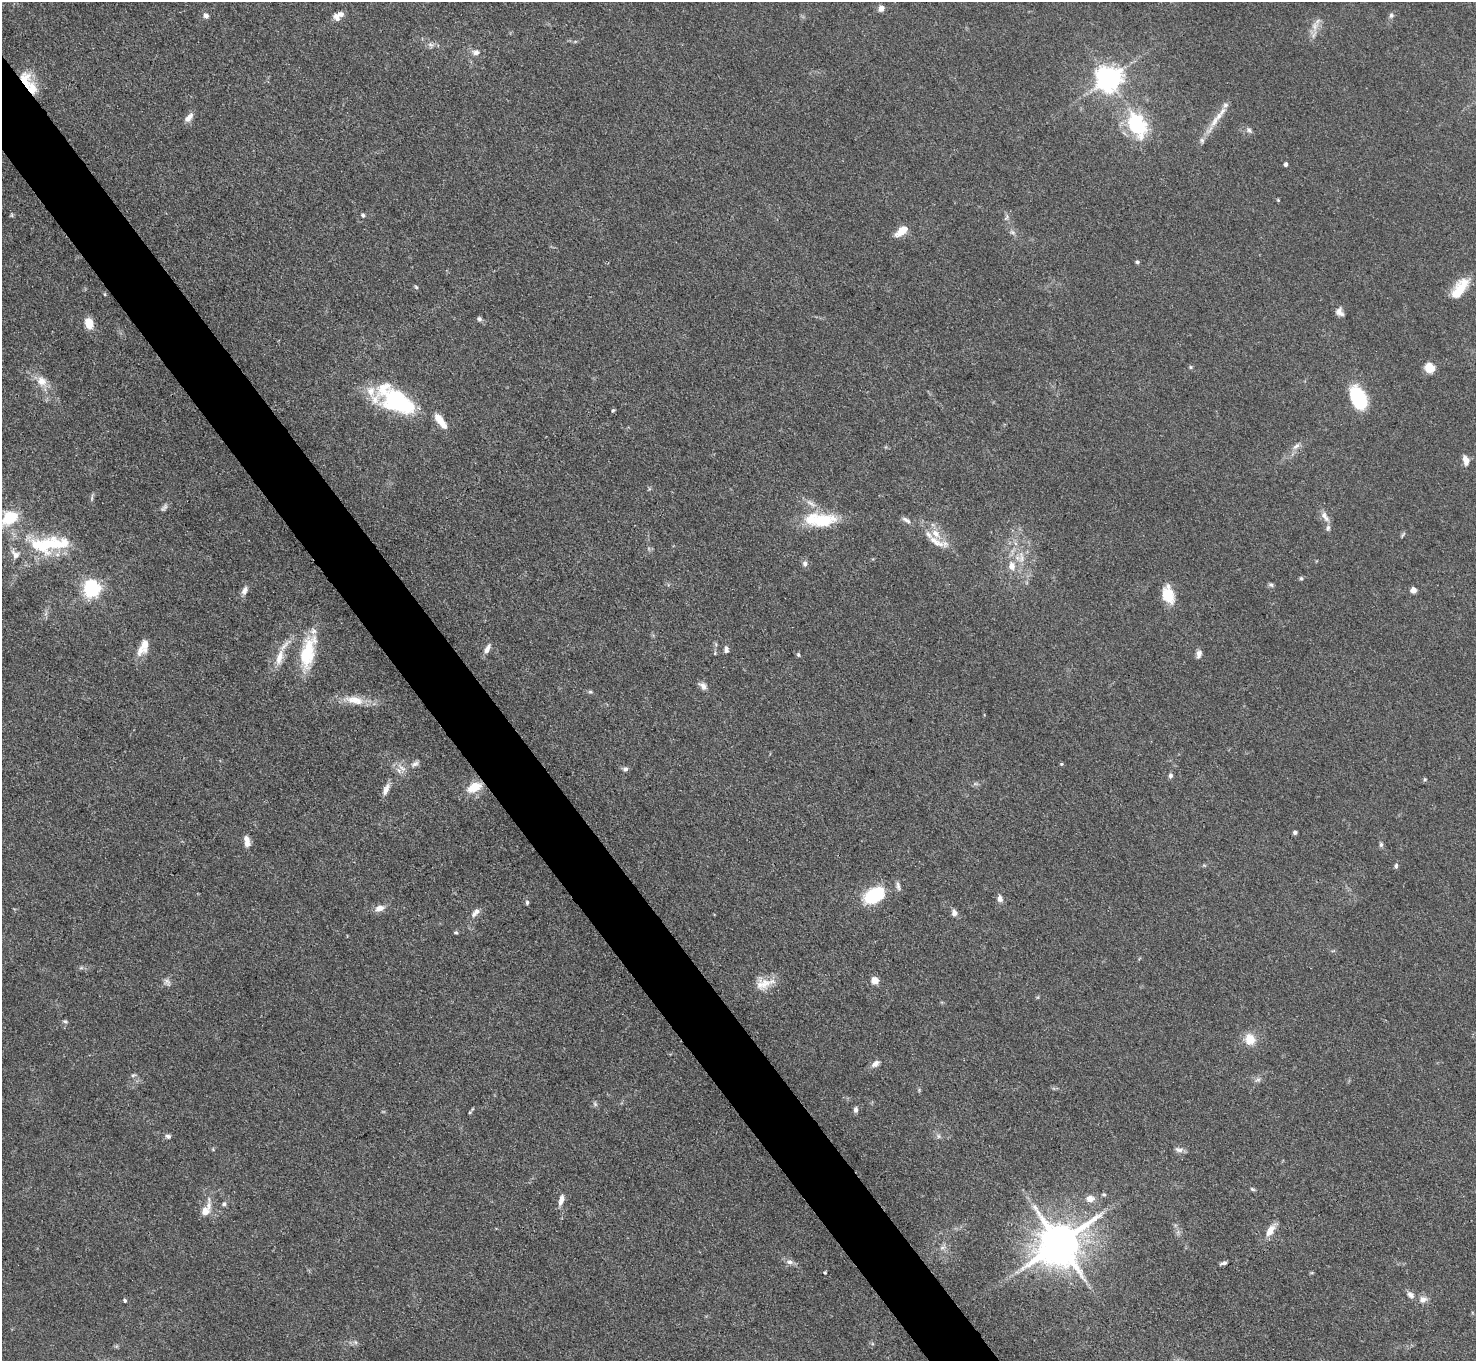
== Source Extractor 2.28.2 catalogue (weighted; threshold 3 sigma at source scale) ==
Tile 11 of 4 x 4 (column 3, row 3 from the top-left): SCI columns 2949-4422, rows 1658-3016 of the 5898 x 5892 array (HDU 1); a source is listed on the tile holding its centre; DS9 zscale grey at full resolution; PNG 1478 x 1363 px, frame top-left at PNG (2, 2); no overlay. Shown black and unused: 4% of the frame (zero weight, under 3 of 4 exposures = <1% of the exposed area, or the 3 px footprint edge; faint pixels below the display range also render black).
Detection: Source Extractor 2.28.2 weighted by HDU 2 'WHT'; one run over the whole footprint, this tile lists its part. Background 0.0607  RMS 0.0053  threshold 0.0238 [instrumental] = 3 sigma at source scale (4.5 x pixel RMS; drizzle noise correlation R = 1.50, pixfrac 1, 0.05/0.05 arcsec/px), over >= 5 px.
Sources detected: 139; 15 inside a brighter listed object's ellipse — not listed separately; the other 124 listed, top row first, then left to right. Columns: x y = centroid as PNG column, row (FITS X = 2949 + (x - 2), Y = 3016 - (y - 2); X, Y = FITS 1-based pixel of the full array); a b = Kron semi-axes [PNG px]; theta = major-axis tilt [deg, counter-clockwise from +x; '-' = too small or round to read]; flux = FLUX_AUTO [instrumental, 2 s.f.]
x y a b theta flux
881 8 6 6 - 3.8
1391 15 8 6 58 1.4
206 16 7 6 - 1.9
336 17 10 6 -62 2.9
1315 26 16 9 82 4.9
430 44 8 5 -30 1.6
476 52 11 8 -1 2.8
1109 78 8 8 - 570
25 80 24 16 -86 13
189 118 12 7 49 3.9
1215 121 21 7 58 6.9
1137 125 37 23 -66 37
1249 130 7 6 - 1.4
1202 140 8 6 -88 1.5
1286 164 4 4 - 1.8
1278 200 6 3 -45 0.57
12 215 6 4 -89 0.72
363 215 6 5 - 0.99
1006 216 9 5 59 1.4
902 231 14 7 39 8.1
1012 232 8 6 -16 1.6
1137 262 5 4 - 0.97
1462 286 24 13 62 11
416 287 6 4 -46 0.73
105 294 5 3 - 0.47
1339 312 10 8 -61 2.9
479 319 6 6 - 1.2
89 323 10 8 -75 8.6
1191 367 5 5 - 0.72
1429 368 10 9 - 7.6
42 381 15 12 -49 6.8
1358 398 20 11 -64 44
398 402 52 23 -21 57
613 410 5 4 - 0.77
1296 446 12 6 38 2.6
1466 460 12 7 -77 3.6
649 489 6 4 72 0.7
92 497 10 4 82 1.1
811 503 19 6 -30 4
164 507 14 6 50 1.8
1325 516 18 8 -57 3.7
10 518 21 15 33 20
906 520 13 5 -34 2.1
822 521 36 18 14 23
1403 534 8 4 55 0.84
936 542 29 10 -32 7.8
48 544 58 21 2 41
1021 558 17 10 90 6.9
805 563 9 7 -67 2
1012 566 11 8 -77 4.8
1301 578 6 5 - 0.9
1271 585 7 5 -35 1.1
91 589 7 6 - 210
1413 590 5 5 - 4.5
244 591 12 7 62 2.9
1168 595 16 11 -62 14
145 644 16 8 90 5.4
487 649 14 6 62 3
726 649 9 5 -84 1.7
308 653 46 17 78 27
715 653 5 4 - 0.55
1199 654 10 6 78 2.5
798 655 6 4 -87 0.79
280 657 25 10 75 7.7
703 686 12 7 -42 2.7
590 692 6 5 - 0.86
354 700 31 11 -9 11
415 764 12 7 21 2.3
1061 764 5 5 - 0.59
402 768 17 7 -40 4.2
625 769 7 6 - 1.6
1170 776 6 6 - 1.4
1425 779 5 4 - 0.67
975 784 8 4 0 1.1
474 787 14 8 26 12
386 789 17 7 67 3.5
1295 832 4 4 - 1.5
247 841 14 7 -79 3.9
1381 844 7 5 89 1.1
1204 865 6 4 -19 0.63
1396 866 7 5 73 1.2
898 886 14 5 -76 1.9
874 895 25 15 31 28
1000 899 9 6 -81 2.6
527 902 7 5 90 0.94
379 908 11 7 17 4.2
476 912 14 7 47 3.2
954 913 10 7 -88 2.2
456 932 5 4 - 0.78
81 968 7 4 18 0.93
875 980 7 6 - 5.8
167 981 10 9 - 2.4
764 983 25 15 12 8.8
65 1021 8 4 -13 0.89
1250 1039 13 12 - 8.8
875 1064 11 6 35 2.9
133 1075 7 5 20 0.99
1258 1080 9 4 8 1.3
919 1090 5 5 - 0.65
595 1104 7 5 -75 1.2
856 1110 8 6 -90 1.6
470 1112 5 4 - 0.65
168 1136 7 6 - 1.5
939 1136 8 5 -28 1.5
213 1149 5 4 - 0.6
1179 1150 13 7 -7 2.2
1252 1189 7 4 -27 0.82
1104 1195 6 5 - 0.84
1090 1199 11 8 3 4.2
561 1200 14 6 74 3.5
224 1204 7 6 - 1.3
206 1210 14 6 66 9.7
1270 1230 17 8 58 5.8
1060 1243 13 12 - 2300
942 1248 10 6 30 2.2
789 1262 10 7 -11 2.4
1223 1263 10 4 9 1.3
825 1272 3 3 - 0.7
1017 1272 8 5 43 1.5
1312 1273 6 3 -18 0.58
1411 1295 10 7 -42 2.6
1423 1299 11 8 13 3.5
125 1300 4 4 - 0.98
355 1342 6 5 - 1.2
Overlapping masked pixels (flux is a lower limit): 2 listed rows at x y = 25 80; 474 787
Isophote crosses this tile's border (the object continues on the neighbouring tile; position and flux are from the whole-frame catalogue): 1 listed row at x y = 10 518